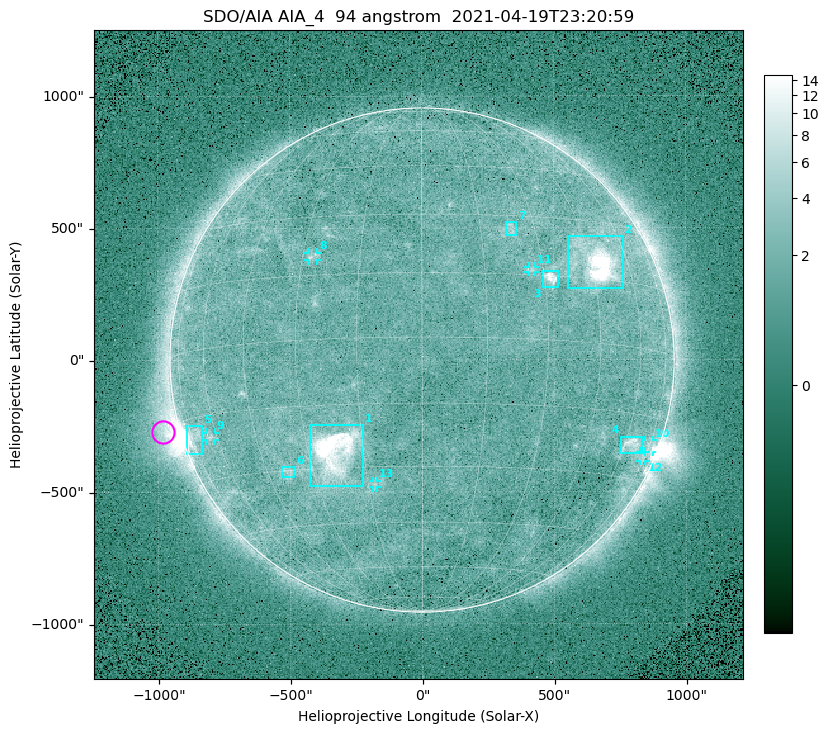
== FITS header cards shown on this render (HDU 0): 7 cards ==
TELESCOP= 'SDO/AIA '
INSTRUME= 'AIA_4   '
WAVELNTH=                   94
WAVEUNIT= 'angstrom'
DATE-OBS= '2021-04-19T23:20:59.12'
CTYPE1  = 'HPLN-TAN'
CTYPE2  = 'HPLT-TAN'

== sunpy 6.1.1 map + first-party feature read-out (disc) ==
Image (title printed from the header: SDO/AIA AIA_4  94 angstrom  2021-04-19T23:20:59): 512 x 512 px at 4.8 arcsec/px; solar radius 955 arcsec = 199 px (full disc in frame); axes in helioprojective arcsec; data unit not stated in the header (colour bar unlabelled)
Orientation: roll -0.138 deg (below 1 deg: not rotated)
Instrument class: DISC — disc imager (sunpy class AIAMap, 94 A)
Bright regions (active regions / flare kernels): reference = the median radial profile (limb darkening/brightening removed); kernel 5 px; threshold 5 sigma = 2.45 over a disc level ~1.74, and >= 1.15x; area >= 9 px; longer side >= 5 px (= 24 arcsec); searched inside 0.97 R_sun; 13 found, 13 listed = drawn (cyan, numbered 1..; 6 of them under ~33 arcsec drawn as corner ticks so the feature stays visible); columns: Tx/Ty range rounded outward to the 10 arcsec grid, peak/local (2 s.f.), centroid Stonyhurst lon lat
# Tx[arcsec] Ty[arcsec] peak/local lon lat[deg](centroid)
1 -430..-220 -480..-240 40 -23 -26
2 550..760 270..470 26 +47 +19
3 460..520 270..340 7.2 +32 +14
4 750..830 -360..-290 4.6 +64 -22
5 -900..-830 -360..-250 5.9 -72 -19
6 -540..-480 -440..-400 2.9 -38 -30
7 320..360 470..520 2.8 +23 +26
8 -430..-390 380..410 3.2 -27 +20
9 -820..-780 -300..-270 3 -63 -20
10 840..880 -350..-300 3.1 +75 -21
11 400..430 330..360 2.9 +27 +16
12 820..850 -390..-350 2.2 +73 -24
13 -190..-170 -480..-450 2.7 -13 -34
Off-limb structures (1.02-1.3 R_sun): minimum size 50 px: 6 found; the strongest spans PA ~90..115 deg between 1.02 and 1.21 R_sun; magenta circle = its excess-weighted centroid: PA ~105 deg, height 1.07 R_sun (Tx ~-980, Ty ~-270 arcsec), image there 4.7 x the reference